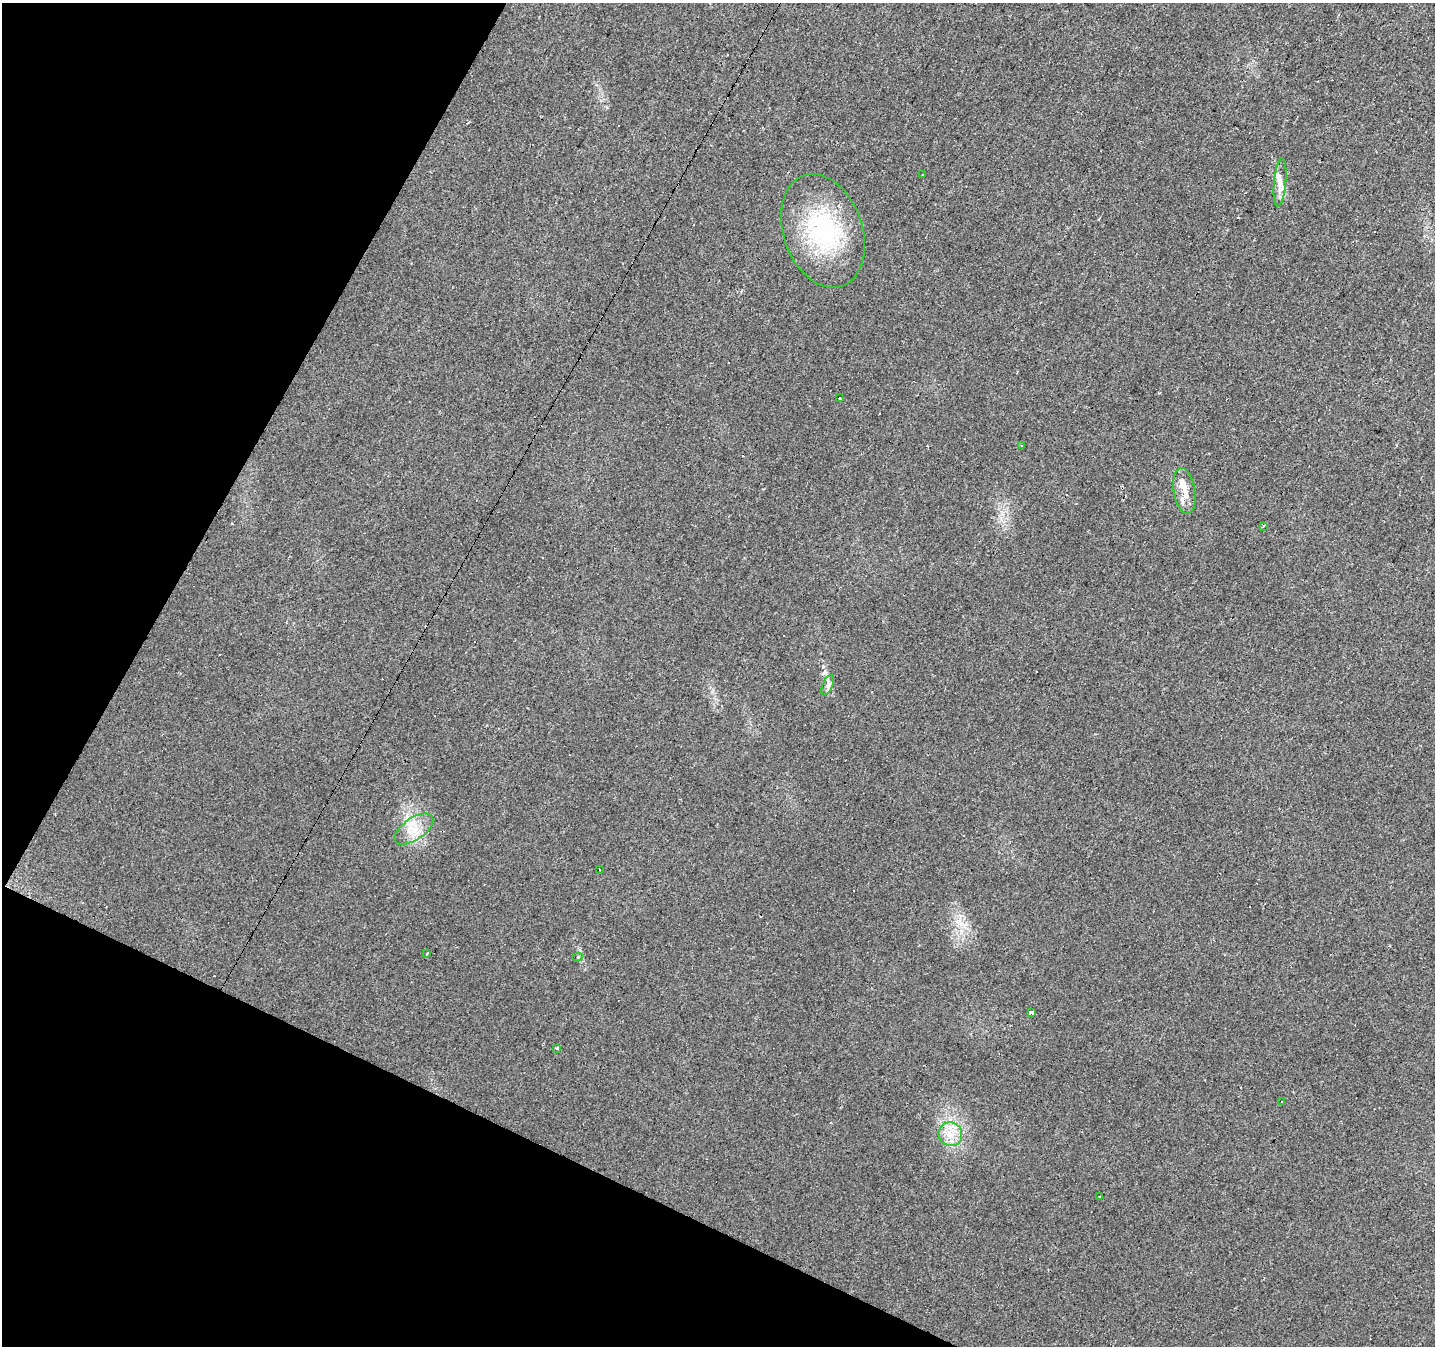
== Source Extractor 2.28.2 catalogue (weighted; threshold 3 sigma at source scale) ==
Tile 9 of 4 x 4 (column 1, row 3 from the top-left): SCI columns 1-1433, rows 1541-2884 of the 5734 x 5835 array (HDU 1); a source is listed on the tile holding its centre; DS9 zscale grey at full resolution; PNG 1437 x 1348 px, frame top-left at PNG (2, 3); each listed source drawn as its Kron ellipse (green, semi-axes under 4 px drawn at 4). Shown black and unused: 23% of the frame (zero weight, under 2 of 3 exposures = <1% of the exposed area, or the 3 px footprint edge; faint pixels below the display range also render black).
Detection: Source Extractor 2.28.2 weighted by HDU 2 'WHT'; one run over the whole footprint, this tile lists its part. Background 0.0305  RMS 0.0062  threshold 0.0278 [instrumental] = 3 sigma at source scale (4.5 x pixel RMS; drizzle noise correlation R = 1.50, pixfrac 1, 0.0396/0.0396 arcsec/px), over >= 5 px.
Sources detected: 34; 16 cosmic-ray / hot-pixel residue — neither listed nor drawn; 1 inside a brighter listed object's ellipse — not listed separately; the other 17 listed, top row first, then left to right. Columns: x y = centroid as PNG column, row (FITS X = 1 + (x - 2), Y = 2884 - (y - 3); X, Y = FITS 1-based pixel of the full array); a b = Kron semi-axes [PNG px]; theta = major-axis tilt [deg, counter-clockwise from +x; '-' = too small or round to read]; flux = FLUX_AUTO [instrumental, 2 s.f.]
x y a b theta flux
923 175 3 3 - 2
1280 182 24 6 85 6.1
823 231 58 39 -71 74
839 398 3 3 - 3.1
1021 446 3 3 - 1.2
1185 491 23 11 -80 9
1263 526 3 2 - 0.73
828 685 11 5 66 2.4
414 829 22 11 34 11
599 870 3 3 - 0.89
427 954 3 2 - 0.94
578 957 5 4 - 1.2
1031 1012 3 3 - 8.7
557 1048 4 4 - 1
1282 1102 2 2 - 0.47
950 1134 12 11 - 8
1099 1197 3 3 - 1.6
Unlisted compact peaks at least as high as the median listed source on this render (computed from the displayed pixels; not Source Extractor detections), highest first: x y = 961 932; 823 666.